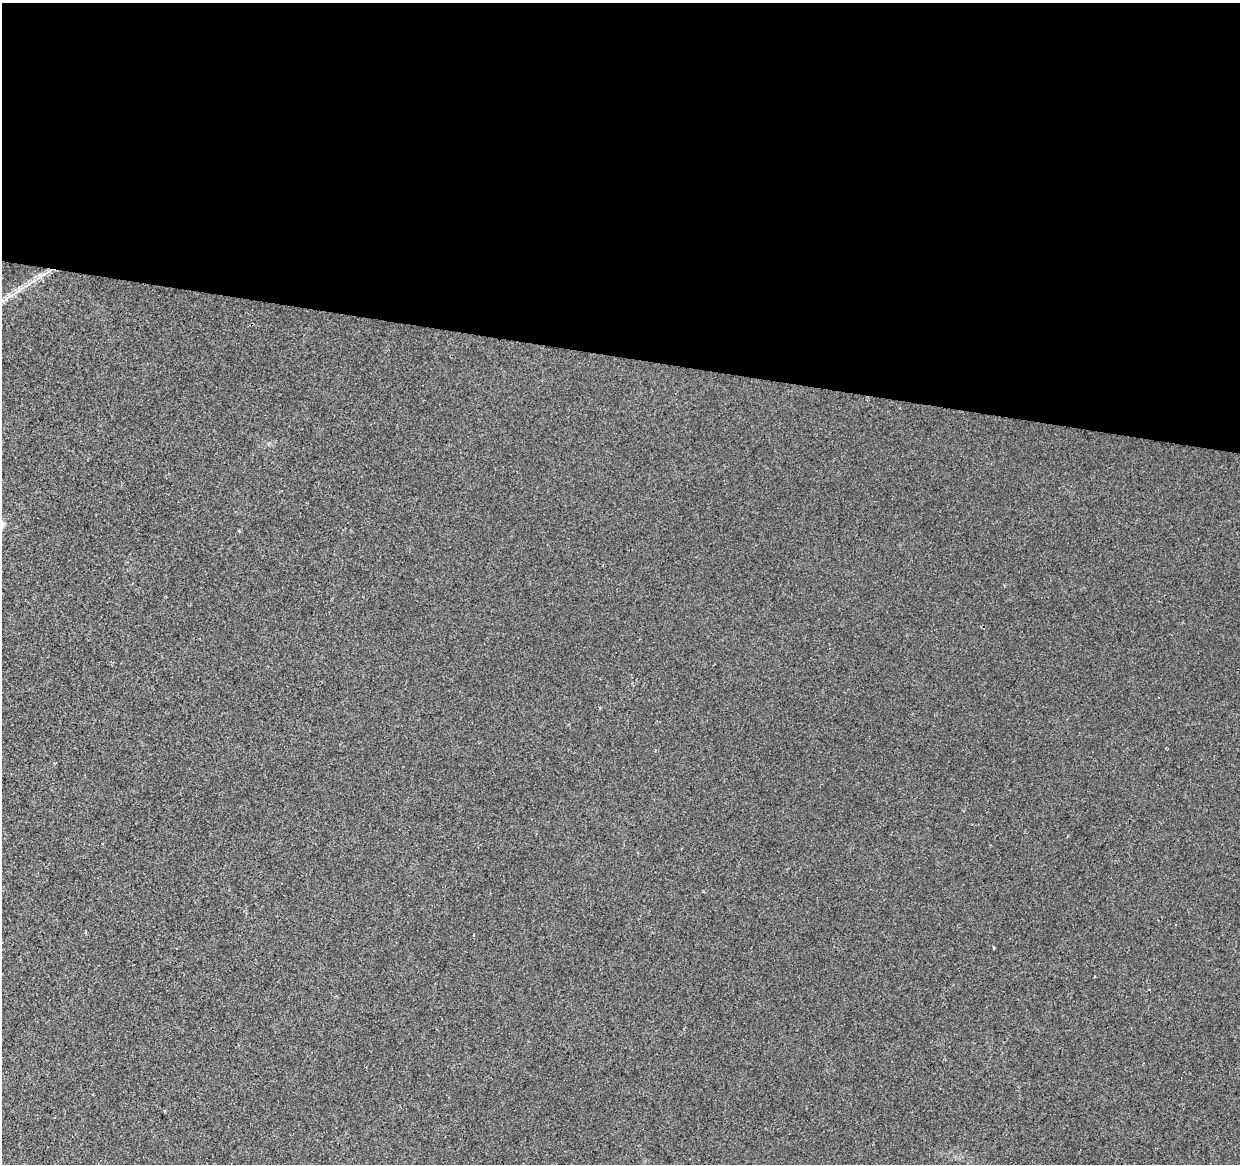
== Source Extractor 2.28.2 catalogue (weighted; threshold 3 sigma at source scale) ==
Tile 3 of 4 x 4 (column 3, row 1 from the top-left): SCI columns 2487-3724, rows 3772-4933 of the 4961 x 5162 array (HDU 1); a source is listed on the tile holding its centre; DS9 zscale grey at full resolution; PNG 1242 x 1166 px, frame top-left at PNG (2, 3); no overlay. Shown black and unused: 31% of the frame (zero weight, under 2 of 3 exposures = <1% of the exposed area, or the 3 px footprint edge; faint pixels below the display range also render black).
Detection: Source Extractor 2.28.2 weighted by HDU 2 'WHT'; one run over the whole footprint, this tile lists its part. Background 0.0101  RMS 0.0057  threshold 0.0259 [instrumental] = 3 sigma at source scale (4.5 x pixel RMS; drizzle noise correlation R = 1.50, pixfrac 1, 0.0396/0.0396 arcsec/px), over >= 5 px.
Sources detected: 7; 1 cosmic-ray / hot-pixel residue — not listed; the other 6 listed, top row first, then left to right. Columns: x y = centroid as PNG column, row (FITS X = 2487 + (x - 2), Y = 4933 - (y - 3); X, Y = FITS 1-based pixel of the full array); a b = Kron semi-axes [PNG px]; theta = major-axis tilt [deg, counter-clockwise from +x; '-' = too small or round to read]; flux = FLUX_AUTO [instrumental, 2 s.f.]
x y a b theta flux
41 275 15 5 34 3.5
18 291 11 3 40 2
2 301 8 5 33 2.1
2 524 9 8 - 2.3
239 531 4 3 - 0.56
994 948 3 2 - 0.94
Isophote crosses this tile's border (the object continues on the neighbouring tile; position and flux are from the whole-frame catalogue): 2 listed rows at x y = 2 301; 2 524